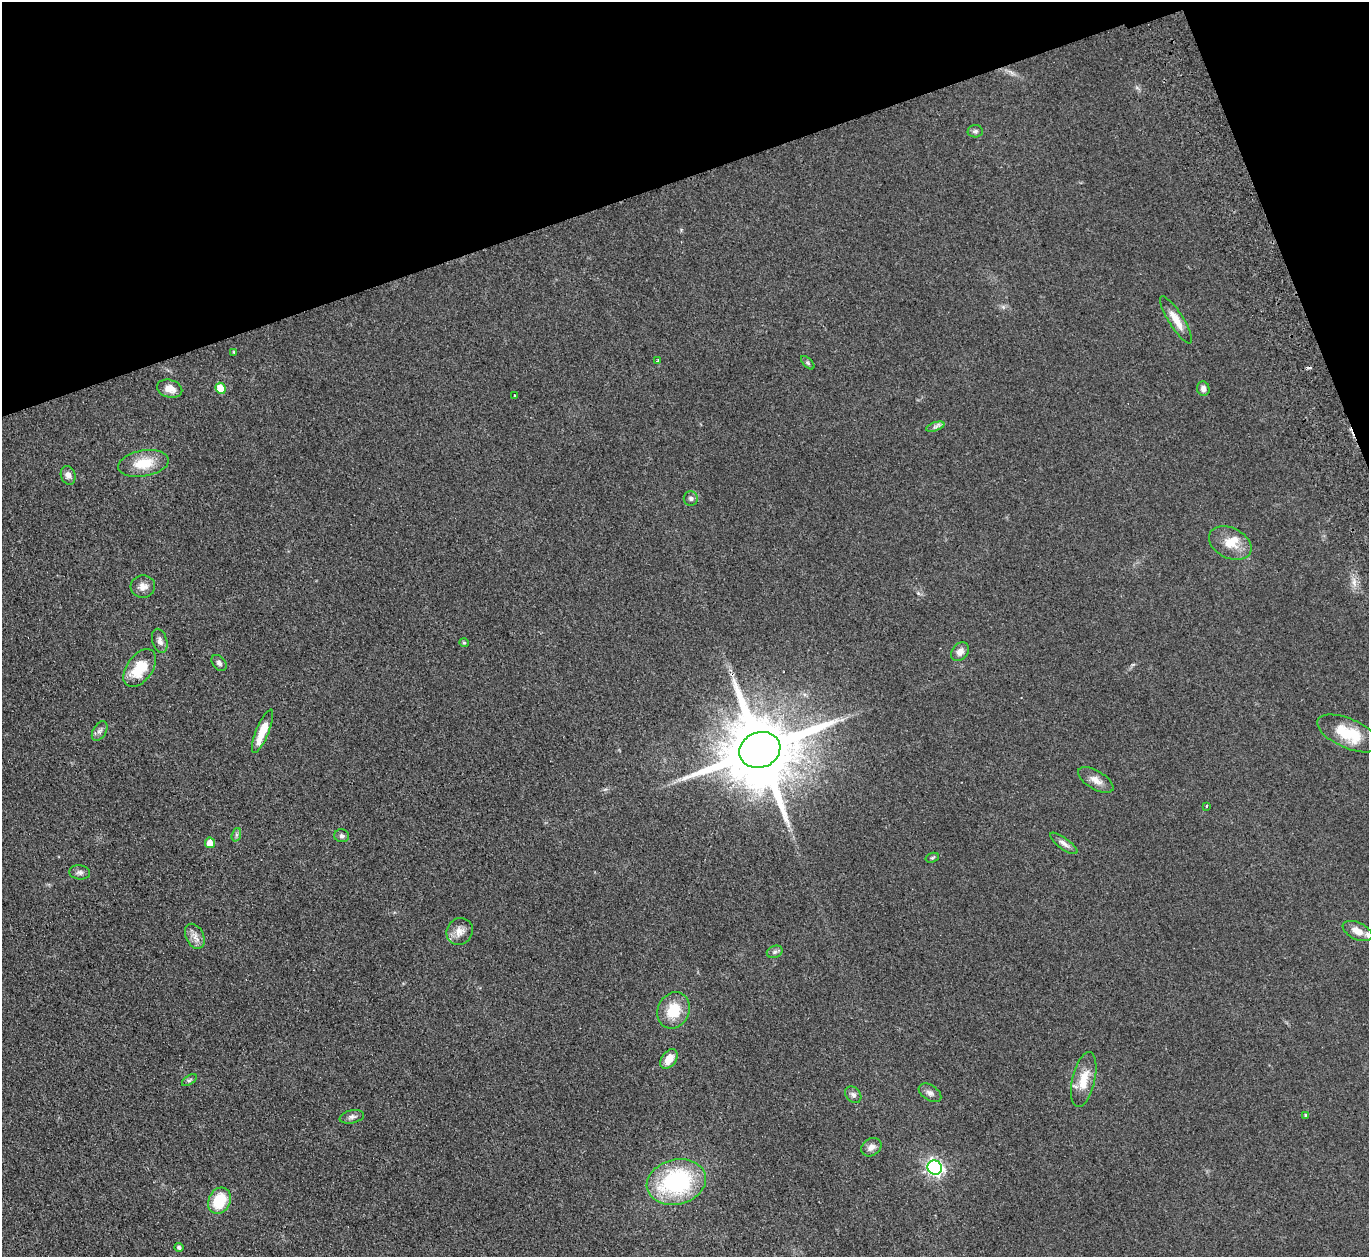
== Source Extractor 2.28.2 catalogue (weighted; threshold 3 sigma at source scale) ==
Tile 3 of 4 x 4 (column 3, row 1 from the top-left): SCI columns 2789-4155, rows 4070-5324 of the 5577 x 5501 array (HDU 1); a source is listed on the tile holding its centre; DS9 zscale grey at full resolution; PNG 1371 x 1259 px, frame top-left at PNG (2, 2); each listed source drawn as its Kron ellipse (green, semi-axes under 4 px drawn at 4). Shown black and unused: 17% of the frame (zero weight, under 2 of 3 exposures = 3% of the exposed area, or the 3 px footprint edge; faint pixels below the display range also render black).
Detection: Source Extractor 2.28.2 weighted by HDU 2 'WHT'; one run over the whole footprint, this tile lists its part. Background 0.0847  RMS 0.0093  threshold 0.0421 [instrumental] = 3 sigma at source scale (4.5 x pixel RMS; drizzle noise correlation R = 1.50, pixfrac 1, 0.05/0.05 arcsec/px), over >= 5 px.
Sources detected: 51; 1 cosmic-ray / hot-pixel residue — neither listed nor drawn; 1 inside a brighter listed object's ellipse — not listed separately; the other 49 listed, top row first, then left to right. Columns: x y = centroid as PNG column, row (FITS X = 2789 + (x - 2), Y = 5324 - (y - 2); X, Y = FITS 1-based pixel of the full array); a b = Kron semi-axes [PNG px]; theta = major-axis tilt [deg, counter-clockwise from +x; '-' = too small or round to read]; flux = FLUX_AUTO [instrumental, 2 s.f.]
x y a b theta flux
975 131 7 6 - 2.3
1176 320 27 7 -58 12
234 352 4 3 - 0.89
657 361 4 3 - 0.92
808 363 8 4 -45 1.5
221 388 5 5 - 17
170 389 13 8 -15 8.6
1203 389 7 6 - 3.9
514 396 4 3 - 1.9
935 427 9 4 19 2.5
143 463 25 13 10 22
68 475 9 7 -72 4.2
691 498 7 7 - 2.5
1230 543 22 15 -26 16
143 586 12 11 - 6.3
160 641 12 7 -74 4.1
464 643 5 4 - 1.1
960 652 10 8 50 5.5
219 663 9 6 -49 2.5
140 668 21 13 54 28
100 731 10 6 59 3.2
263 731 23 6 68 18
1348 733 33 14 -24 32
760 750 21 17 21 12000
1096 780 20 9 -31 7.8
1207 806 4 2 - 0.79
236 835 7 4 71 2.1
342 836 7 6 - 2.5
210 843 5 5 - 8.9
1064 843 16 5 -36 4.5
932 858 7 4 18 1.4
80 872 10 7 -5 2.9
460 931 14 12 55 8
1357 931 16 8 -26 8.7
195 936 13 9 -63 6.3
775 952 8 6 21 2.2
674 1010 19 15 65 26
669 1059 11 7 53 11
189 1080 8 4 32 1.8
1084 1080 28 11 77 18
930 1093 12 7 -33 3.8
853 1095 9 7 -49 3
1306 1115 3 3 - 1
352 1117 12 6 12 3.3
871 1147 11 8 33 5.2
935 1168 7 7 - 240
676 1182 30 22 14 110
219 1201 14 11 63 29
179 1247 4 4 - 2.1